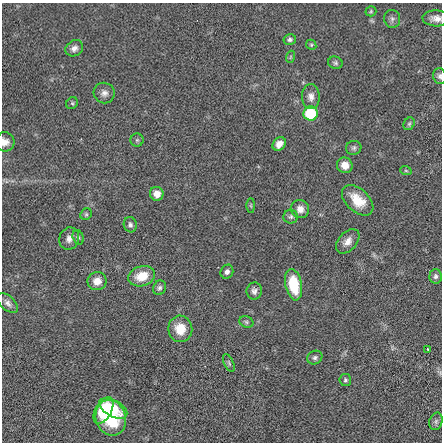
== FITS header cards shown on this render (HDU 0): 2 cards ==
NAXIS1  =                  440 / length of data axis 1
NAXIS2  =                  440 / length of data axis 2

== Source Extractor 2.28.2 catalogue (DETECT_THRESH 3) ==
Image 440 x 440 px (HDU 0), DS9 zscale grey, 1 PNG px = 1 image px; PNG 444 x 444 px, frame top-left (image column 1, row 440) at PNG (2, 3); each listed source drawn as its Kron ellipse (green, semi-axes under 4 px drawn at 4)
Background -0.0238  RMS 1.5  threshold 4.42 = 3 sigma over >= 5 px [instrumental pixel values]
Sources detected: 48; all 48 listed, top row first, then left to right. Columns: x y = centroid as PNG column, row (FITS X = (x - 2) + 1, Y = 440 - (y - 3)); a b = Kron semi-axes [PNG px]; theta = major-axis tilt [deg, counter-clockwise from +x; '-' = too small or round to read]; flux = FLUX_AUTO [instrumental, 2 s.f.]
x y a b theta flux
371 11 5 5 - 140
436 18 13 8 -3 650
392 19 9 8 - 330
290 40 6 5 - 230
311 45 5 4 - 130
74 48 9 7 34 460
290 57 6 3 71 120
335 63 7 6 - 210
440 76 8 6 -78 260
104 93 10 10 - 550
311 97 12 9 -88 610
72 103 6 5 - 150
311 113 7 7 - 4600
409 124 6 5 - 170
137 140 6 6 - 200
5 142 10 9 - 630
279 144 7 6 - 730
354 148 8 7 - 250
345 165 8 7 - 890
406 171 6 3 -19 120
157 194 7 6 - 730
358 200 18 11 -43 1900
251 206 7 4 -90 150
300 209 9 9 - 650
86 214 6 5 - 160
291 217 7 7 - 230
130 225 8 6 -76 280
78 237 7 5 -72 200
69 239 11 10 - 590
348 241 14 9 48 730
227 272 7 6 - 340
142 276 13 10 18 1800
436 276 7 6 - 280
97 281 9 9 - 970
294 285 16 8 -79 3600
159 288 7 6 - 250
254 291 8 7 - 390
8 303 12 7 -43 440
246 322 7 5 -23 210
180 329 13 12 - 1800
428 350 4 2 - 150
315 358 8 6 29 270
229 363 9 4 -66 190
345 380 6 6 - 190
113 408 15 8 -29 2100
103 410 14 8 60 4700
111 418 18 15 -73 5000
436 421 9 6 75 290
At the frame edge (FLAGS 8, measured only in part): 3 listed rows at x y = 436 18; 440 76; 5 142